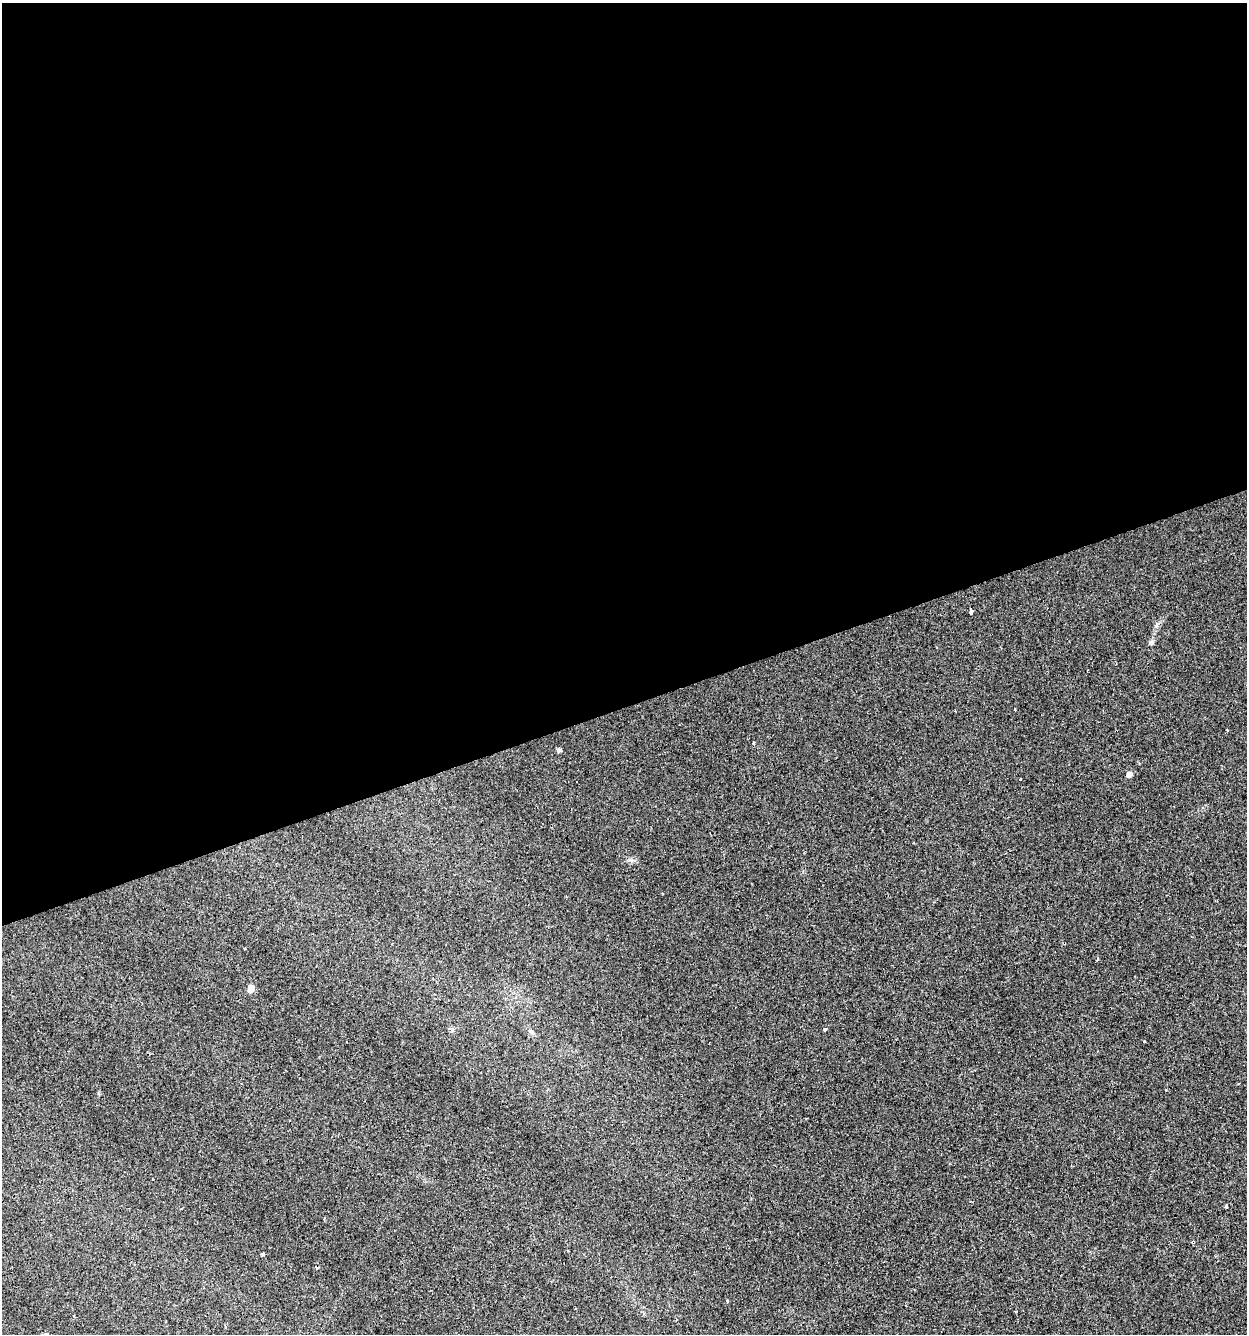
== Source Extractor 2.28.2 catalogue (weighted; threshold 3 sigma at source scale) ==
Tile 2 of 4 x 4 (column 2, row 1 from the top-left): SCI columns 1354-2598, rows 3996-5327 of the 5146 x 5327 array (HDU 1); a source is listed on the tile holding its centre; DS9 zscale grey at full resolution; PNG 1249 x 1336 px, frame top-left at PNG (2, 3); no overlay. Shown black and unused: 53% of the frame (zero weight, under 2 of 3 exposures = <1% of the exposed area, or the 3 px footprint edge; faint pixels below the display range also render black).
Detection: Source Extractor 2.28.2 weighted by HDU 2 'WHT'; one run over the whole footprint, this tile lists its part. Background 0.029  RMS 0.0059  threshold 0.0263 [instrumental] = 3 sigma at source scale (4.5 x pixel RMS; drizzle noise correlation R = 1.50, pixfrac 1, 0.0396/0.0396 arcsec/px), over >= 5 px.
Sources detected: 26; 3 cosmic-ray / hot-pixel residue — not listed; the other 23 listed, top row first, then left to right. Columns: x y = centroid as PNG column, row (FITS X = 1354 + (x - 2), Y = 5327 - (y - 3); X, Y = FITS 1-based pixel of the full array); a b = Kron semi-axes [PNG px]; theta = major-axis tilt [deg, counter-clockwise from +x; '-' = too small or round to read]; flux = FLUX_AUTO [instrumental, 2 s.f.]
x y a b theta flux
971 611 5 3 - 8.6
1151 642 8 4 45 1.1
1015 709 3 2 - 1.1
1227 730 2 2 - 0.38
753 743 3 3 - 1.8
559 750 7 4 80 1.1
1129 774 7 5 -17 2.1
1020 779 3 3 - 1
662 893 3 2 - 0.64
1097 959 3 3 - 1.5
251 988 10 8 82 2.6
452 1030 7 5 71 1.2
825 1030 4 3 - 1.2
531 1032 8 4 -37 1.2
1144 1042 3 3 - 2.6
1238 1083 3 2 - 0.59
1166 1090 3 2 - 0.68
806 1118 3 2 - 0.43
1226 1206 4 3 - 0.74
1193 1242 3 3 - 1.2
263 1254 4 3 - 2.3
727 1301 3 3 - 2.8
225 1327 3 3 - 1.3
Overlapping masked pixels (flux is a lower limit): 1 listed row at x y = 1193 1242
Unlisted compact peaks at least as high as the median listed source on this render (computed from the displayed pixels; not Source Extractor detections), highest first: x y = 631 860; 1156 626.